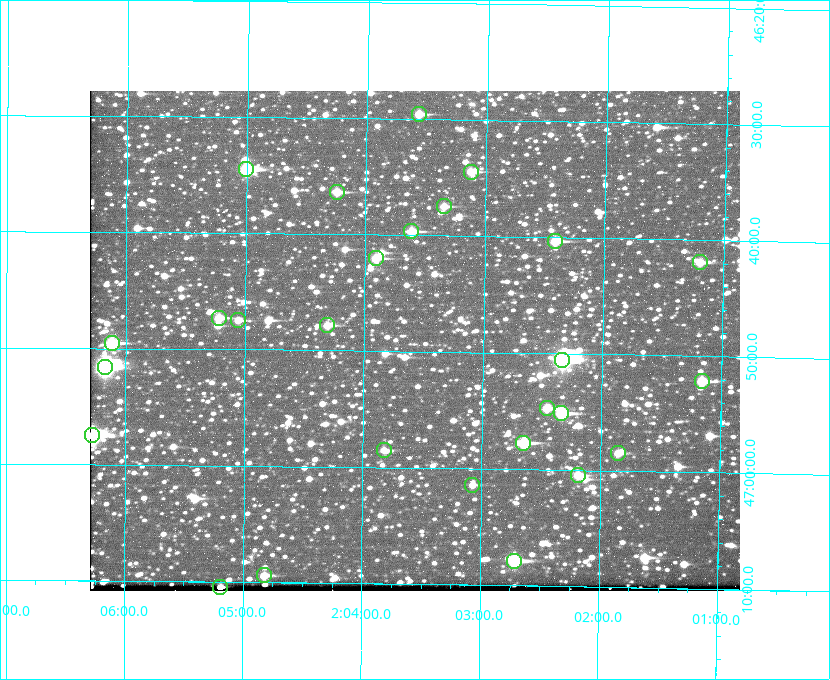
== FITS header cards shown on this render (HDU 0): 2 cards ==
NAXIS1  =                  650 / Width of table row in bytes
NAXIS2  =                  500 / Number of rows in table

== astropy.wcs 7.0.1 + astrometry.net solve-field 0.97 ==
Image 650 x 500 px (HDU 0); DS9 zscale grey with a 90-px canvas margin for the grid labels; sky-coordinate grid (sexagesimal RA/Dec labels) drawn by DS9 from the SOLVED WCS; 27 Tycho-2 reference stars matched to detected sources circled (green)
Header WCS: none
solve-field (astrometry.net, Tycho-2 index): SOLVED blind (the file carries no WCS)
Solved WCS: RA---TAN-SIP/DEC--TAN-SIP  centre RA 02:03:35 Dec +46:49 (30.89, +46.82 deg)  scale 5.16 arcsec/px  FOV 55.9' x 43.0'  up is +179 deg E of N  parity flipped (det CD > 0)
(file carries no celestial WCS; the grid is the blind solution)
Tycho-2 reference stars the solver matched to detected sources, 27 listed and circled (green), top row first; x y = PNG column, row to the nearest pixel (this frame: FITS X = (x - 90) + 1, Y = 500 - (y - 91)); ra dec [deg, ICRS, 3 dp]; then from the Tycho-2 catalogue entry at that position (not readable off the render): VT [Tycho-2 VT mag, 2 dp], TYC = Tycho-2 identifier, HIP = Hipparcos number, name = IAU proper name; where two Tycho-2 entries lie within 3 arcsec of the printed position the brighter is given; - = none
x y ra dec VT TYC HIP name
419 114 30.892 +46.493 10.70 3280-490-1 - -
246 169 31.250 +46.575 8.43 3281-919-1 - -
471 172 30.782 +46.574 10.16 3280-645-1 - -
337 192 31.061 +46.606 9.99 3281-582-1 - -
444 206 30.837 +46.625 10.69 3280-1254-1 - -
411 231 30.904 +46.661 9.60 3280-781-1 - -
555 241 30.604 +46.672 9.47 3280-908-1 - -
376 258 30.978 +46.700 9.85 3281-909-1 - -
700 262 30.300 +46.699 10.25 3280-1695-1 - -
219 318 31.305 +46.788 10.64 3281-663-1 - -
238 320 31.264 +46.791 10.76 3281-86-1 - -
327 325 31.078 +46.798 10.61 3281-114-1 - -
112 343 31.529 +46.825 9.32 3281-34-1 - -
562 360 30.583 +46.843 7.07 3280-746-1 9508 -
105 367 31.543 +46.860 7.50 3281-160-1 9805 -
702 381 30.291 +46.869 9.33 3280-1647-1 - -
547 408 30.615 +46.912 10.08 3284-203-1 - -
561 413 30.584 +46.919 9.47 3284-629-1 - -
92 435 31.569 +46.957 8.53 3285-177-1 9816 -
523 443 30.663 +46.962 9.31 3284-347-1 - -
384 450 30.956 +46.975 11.27 3285-185-1 - -
618 453 30.464 +46.975 10.61 3284-511-1 - -
578 475 30.548 +47.007 10.42 3284-727-1 - -
472 485 30.769 +47.024 11.20 3284-681-1 - -
514 561 30.679 +47.131 10.02 3284-307-1 - -
264 575 31.205 +47.157 10.28 3285-879-1 - -
220 587 31.297 +47.175 10.30 3285-914-1 - -